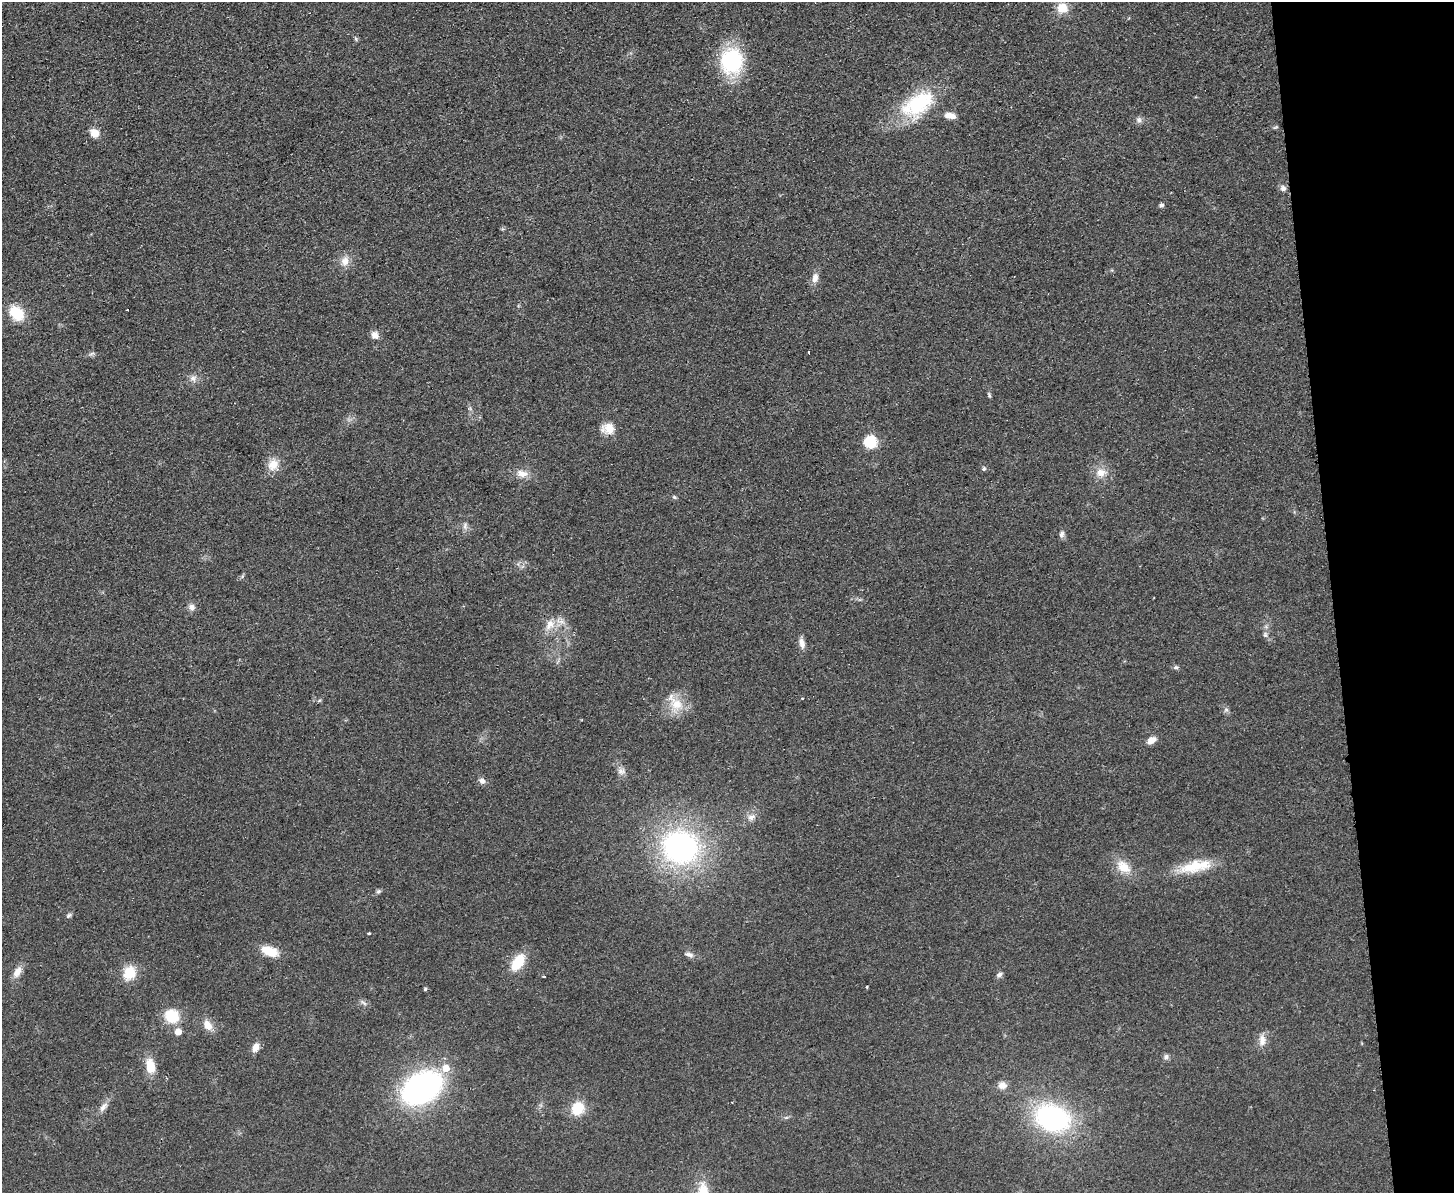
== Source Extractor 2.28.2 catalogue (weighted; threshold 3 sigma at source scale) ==
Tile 9 of 3 x 4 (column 3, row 3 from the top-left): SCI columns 3163-4614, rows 1248-2438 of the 4762 x 4877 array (HDU 1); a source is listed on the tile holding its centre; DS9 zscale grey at full resolution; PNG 1456 x 1195 px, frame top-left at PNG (2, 2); no overlay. Shown black and unused: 8% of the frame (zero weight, under 2 of 3 exposures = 3% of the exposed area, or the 3 px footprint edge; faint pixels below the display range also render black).
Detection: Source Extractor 2.28.2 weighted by HDU 2 'WHT'; one run over the whole footprint, this tile lists its part. Background 0.084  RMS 0.0092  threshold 0.0414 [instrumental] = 3 sigma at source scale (4.5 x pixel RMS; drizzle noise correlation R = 1.50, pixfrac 1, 0.05/0.05 arcsec/px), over >= 5 px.
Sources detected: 71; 1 cosmic-ray / hot-pixel residue — not listed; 2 inside a brighter listed object's ellipse — not listed separately; the other 68 listed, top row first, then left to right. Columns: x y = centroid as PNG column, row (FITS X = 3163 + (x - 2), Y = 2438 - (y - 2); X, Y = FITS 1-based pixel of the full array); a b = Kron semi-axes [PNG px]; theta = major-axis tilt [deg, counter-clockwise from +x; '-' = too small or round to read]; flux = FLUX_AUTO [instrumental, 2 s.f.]
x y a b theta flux
1062 8 12 12 - 14
356 39 6 4 -71 1.3
731 61 23 21 84 89
918 104 44 25 36 71
950 116 12 7 -9 8.8
1139 120 10 7 -53 3.1
1275 127 7 4 23 1.2
94 133 9 8 - 11
1283 188 8 8 - 3.3
1161 205 6 5 - 1.9
345 261 13 11 83 8.8
815 278 14 8 77 6.2
17 313 17 13 -46 26
375 335 10 9 - 5.4
809 352 3 2 - 1.1
91 353 10 3 21 1.6
193 378 10 9 - 5
989 395 7 4 -69 1.5
470 409 6 4 -19 1.3
608 428 17 13 -5 12
870 442 6 6 - 90
273 465 16 13 65 12
984 469 5 5 - 1.9
522 473 17 10 -9 9.1
1101 473 16 12 2 11
674 497 6 5 - 1.5
465 526 11 6 89 3.4
1062 534 9 6 75 3
192 607 9 9 - 4.4
550 625 18 11 60 11
1265 635 8 6 77 2.5
802 643 13 7 -74 5.7
1176 667 7 6 - 1.9
802 698 4 2 - 0.67
319 701 6 3 20 1.1
676 704 24 17 -39 20
1226 710 8 6 68 2.3
1151 740 12 7 31 6.7
621 771 11 9 -16 5
482 781 9 7 -42 3.6
751 817 12 8 29 5.5
680 848 37 33 -15 220
1195 866 46 14 12 32
1123 867 20 13 -41 17
378 891 7 6 - 1.8
69 915 8 6 44 2
369 934 3 3 - 2.6
270 951 18 9 -19 21
689 955 14 6 -16 4.1
518 962 17 10 56 28
17 972 16 9 62 8.2
129 973 18 14 66 19
999 975 9 6 37 2.7
543 976 3 2 - 1.3
425 989 4 3 - 1.5
363 1003 12 4 -38 2.3
172 1016 14 13 - 28
208 1025 15 10 -59 8.9
178 1032 5 5 - 12
1262 1040 17 10 87 7.6
255 1047 11 7 67 7.2
1166 1057 8 7 - 2.9
150 1066 18 10 -79 16
1002 1085 10 9 - 6.9
422 1088 36 25 30 240
103 1107 16 7 49 5.6
578 1108 15 13 61 23
1052 1118 34 25 -19 160